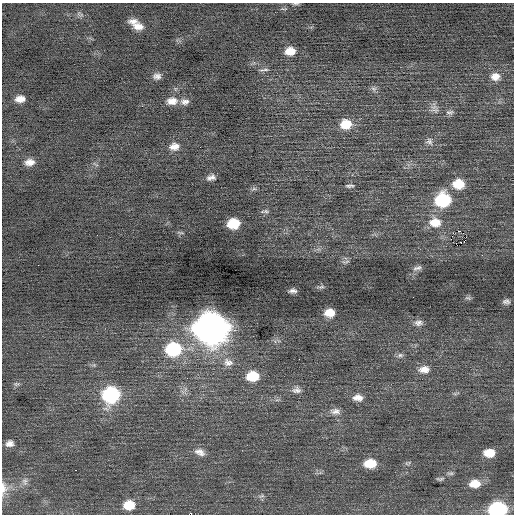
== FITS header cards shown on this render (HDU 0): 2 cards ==
NAXIS1  =                  512 / Axis length
NAXIS2  =                  512 / Axis length

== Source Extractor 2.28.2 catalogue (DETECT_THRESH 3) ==
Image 512 x 512 px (HDU 0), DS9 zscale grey, 1 PNG px = 1 image px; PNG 516 x 516 px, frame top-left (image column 1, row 512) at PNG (2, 3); no overlay
Background 0.0572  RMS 0.72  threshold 2.17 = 3 sigma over >= 5 px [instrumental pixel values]
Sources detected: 68; all 68 listed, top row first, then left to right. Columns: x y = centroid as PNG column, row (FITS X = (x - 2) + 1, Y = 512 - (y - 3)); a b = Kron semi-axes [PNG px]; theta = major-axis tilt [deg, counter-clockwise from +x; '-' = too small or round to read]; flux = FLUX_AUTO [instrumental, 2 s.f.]
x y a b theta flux
296 4 10 3 3 84
283 9 9 3 0 74
81 15 6 4 -1 100
133 21 12 7 4 300
138 26 14 9 -13 450
290 51 11 8 7 590
264 70 14 4 8 120
157 76 11 8 3 230
495 77 12 10 -2 430
374 89 8 6 -18 130
20 99 10 7 5 400
172 101 14 10 4 460
185 102 12 8 3 250
435 110 12 7 -8 220
450 112 11 6 4 150
346 124 13 11 4 870
429 141 10 9 - 210
174 146 13 10 6 400
30 162 12 8 4 400
95 164 9 3 -30 67
211 177 10 6 14 220
458 184 12 10 -4 990
349 186 10 4 1 110
254 189 7 4 0 95
443 200 13 11 12 3600
266 211 9 5 -6 120
435 222 15 12 -5 840
233 224 10 8 11 1400
458 231 3 2 - 150
180 232 9 3 -5 77
451 239 2 2 - 1900
457 245 2 2 - 47
345 262 12 3 6 81
417 268 12 5 16 170
321 287 11 4 11 97
293 291 7 4 1 160
468 298 8 5 -8 88
506 301 8 5 -3 140
329 313 9 7 0 590
418 323 11 8 2 230
211 328 16 14 -6 73000
173 349 15 12 6 3500
400 355 9 6 0 130
299 359 2 2 - 29
228 362 15 11 -15 460
94 365 5 5 - 71
424 369 14 9 3 440
253 376 12 10 3 1200
16 384 9 5 9 120
296 390 12 8 0 250
111 395 13 12 - 5400
358 398 12 8 -3 390
335 411 14 8 -1 290
9 443 10 8 7 280
200 452 15 9 -21 350
489 453 11 7 1 740
370 463 12 8 2 1000
408 463 11 4 23 96
75 470 2 2 - 660
450 473 9 4 -1 100
440 479 11 5 1 110
25 481 12 8 -90 230
475 484 13 9 4 700
4 488 21 10 88 460
261 496 11 4 15 130
129 505 12 9 2 980
498 509 12 8 4 6900
190 514 4 2 - 1100
At the frame edge (FLAGS 8, measured only in part): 4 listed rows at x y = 296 4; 4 488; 498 509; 190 514